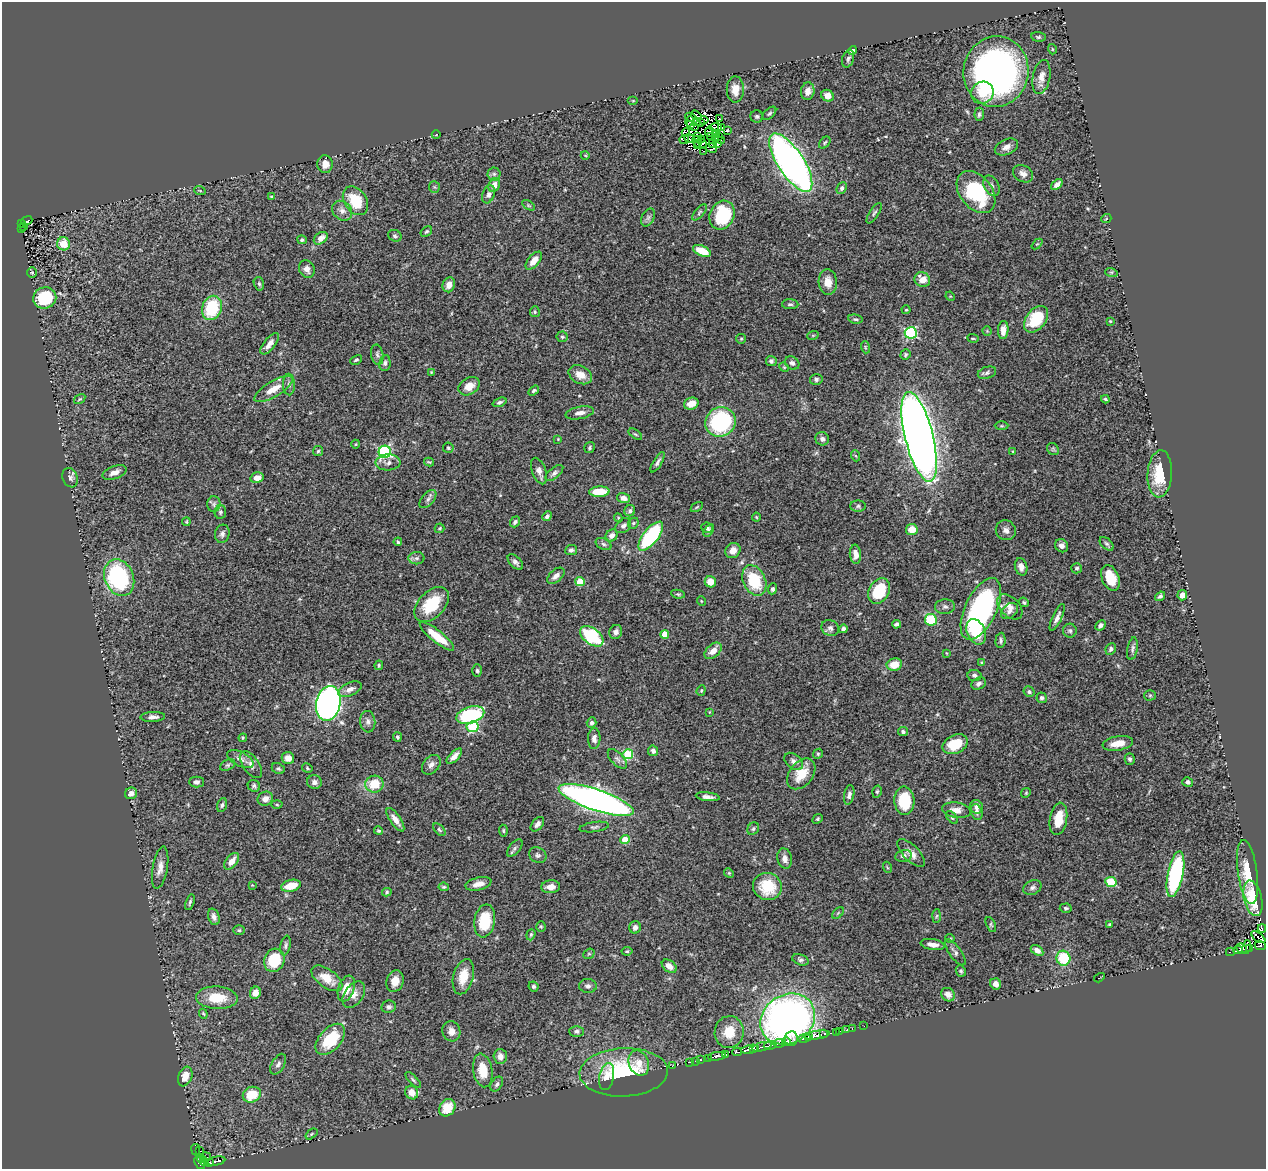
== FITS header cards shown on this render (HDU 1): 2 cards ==
NAXIS1  =                 1264
NAXIS2  =                 1167

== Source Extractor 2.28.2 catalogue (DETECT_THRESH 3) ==
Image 1264 x 1167 px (HDU 1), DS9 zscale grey, 1 PNG px = 1 image px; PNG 1268 x 1171 px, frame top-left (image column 1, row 1167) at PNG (2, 2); each listed source drawn as its Kron ellipse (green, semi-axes under 4 px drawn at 4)
Background 0.493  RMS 0.03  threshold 0.0913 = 3 sigma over >= 5 px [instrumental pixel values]
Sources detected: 414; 11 with non-positive FLUX_AUTO (blend fragments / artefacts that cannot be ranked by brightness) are neither listed nor drawn; the other 403 listed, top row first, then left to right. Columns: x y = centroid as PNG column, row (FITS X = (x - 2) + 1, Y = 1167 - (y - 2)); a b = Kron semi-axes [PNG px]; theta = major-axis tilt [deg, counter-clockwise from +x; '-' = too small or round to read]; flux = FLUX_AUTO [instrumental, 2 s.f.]
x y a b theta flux
1038 37 7 4 -6 4.1
1052 49 5 3 - 1.9
853 50 4 4 - 7.5
848 59 9 5 72 5
996 72 35 32 80 770
1041 77 17 8 79 18
735 89 13 8 -90 19
808 91 9 7 81 12
982 93 11 11 - 28
827 96 6 5 - 14
633 101 5 3 - 1.9
769 113 8 5 44 4
979 114 6 4 85 4.4
696 115 6 3 -34 4.5
757 116 6 6 - 3.9
690 117 5 2 - 2.3
720 118 2 2 - 0.95
704 120 5 2 - 1.8
690 121 5 2 - 3.5
697 122 4 3 - 3.3
700 122 3 2 - 3.7
690 125 3 3 - 1.7
694 127 3 3 - 4.8
715 127 6 2 3 0.42
722 127 3 2 - 0.4
727 130 3 2 - 1.5
709 132 5 2 - 0.34
686 133 4 2 - 1.6
715 134 4 2 - 4.1
436 135 4 3 - 1.4
711 136 3 3 - 3.3
718 136 3 2 - 2.4
698 137 4 2 - 1.9
689 138 5 3 - 4.2
715 138 3 3 - 3.2
701 139 3 2 - 3.3
684 140 4 3 - 3.5
721 140 3 2 - 2.8
697 142 5 2 - 0.021
703 143 3 2 - 1.9
718 143 3 3 - 5.6
825 143 7 4 50 3.2
713 144 3 2 - 2.7
698 146 3 2 - 4.9
1006 147 12 7 25 11
711 148 5 4 - 2.3
703 151 3 2 - 2.7
585 155 4 3 - 1.7
791 163 34 13 -57 1300
325 164 9 7 -85 16
494 174 6 6 - 5.5
1023 174 10 8 -30 11
1057 184 7 4 40 8.8
494 185 7 5 63 17
991 186 11 7 -62 10
434 187 6 5 - 3.3
842 188 6 5 - 4.9
200 191 6 3 -20 2.2
976 192 24 16 -52 180
488 194 9 6 70 7.5
271 197 3 2 - 1.8
355 201 16 11 -55 67
528 205 7 4 -31 2.9
342 211 11 9 -45 13
699 212 10 4 49 4.4
874 213 12 4 57 4.7
722 215 15 12 66 120
648 217 9 6 63 5.6
1106 219 5 3 - 1.8
27 221 6 3 22 26
21 223 3 2 - 12
24 226 3 2 - 2.1
22 229 3 2 - 2
426 231 6 4 37 3.3
395 236 7 5 -27 4.7
321 238 8 5 37 14
302 240 5 4 - 3.7
63 244 6 6 - 39
1037 244 6 4 42 2.3
702 251 9 5 -24 40
534 261 11 5 49 19
307 269 9 7 -62 11
32 272 5 4 - 2.7
1111 272 6 4 -17 3.1
922 279 8 7 - 23
828 282 13 9 -85 21
259 284 7 5 -73 3.6
449 285 7 6 - 13
950 296 5 4 - 1.9
45 298 11 10 - 100
790 304 8 5 0 4.4
212 308 12 9 69 100
906 310 4 4 - 2.2
535 312 5 5 - 3.4
855 319 7 4 -9 3.8
1036 319 15 10 51 79
1110 321 3 2 - 1.8
1003 330 9 5 85 19
987 331 4 4 - 2.3
911 333 6 5 - 250
813 335 6 3 19 2
562 337 5 5 - 3.3
973 338 5 3 - 2
741 339 5 4 - 2.4
270 344 13 5 51 13
865 347 6 3 -72 2.6
377 355 10 6 -78 5.8
905 355 5 5 - 3.4
356 360 6 4 27 3.5
771 361 5 5 - 4.9
385 363 8 5 82 5.7
792 363 7 6 - 6.9
784 367 5 4 - 2.3
431 372 4 3 - 1.7
987 373 9 6 19 6.5
580 375 12 8 -26 21
816 379 6 5 - 4.9
289 385 11 6 -89 6.7
469 386 11 8 31 23
273 389 22 8 31 31
534 391 6 4 34 3.4
80 399 6 4 35 2.7
1105 399 4 3 - 3
499 402 7 4 20 4.3
691 404 7 6 - 25
580 413 14 6 11 12
721 422 15 14 - 250
1002 426 7 3 0 2.7
635 434 8 4 -35 3.1
919 437 46 14 -76 3700
558 439 4 4 - 1.8
822 439 7 6 - 7.3
356 444 4 3 - 1.7
590 447 6 5 - 3.3
448 448 5 5 - 3.2
1053 449 6 5 - 3.4
318 451 5 5 - 3.1
1013 451 3 2 - 1.4
385 452 6 6 - 320
856 456 6 3 -70 2.4
388 462 12 8 4 8.7
429 462 5 3 - 2.4
658 462 11 4 59 6.5
539 471 14 7 -70 13
114 472 12 6 21 14
554 473 11 5 40 6.5
1160 474 23 12 86 77
70 478 10 7 -69 7.6
257 478 7 5 13 19
599 492 10 5 2 52
623 498 7 5 -13 11
428 499 11 6 49 7.4
214 504 8 6 89 5.3
858 506 8 5 -1 4.5
697 507 6 2 34 2.1
630 511 6 5 - 4.5
220 512 7 5 82 4.6
547 516 5 4 - 5.8
756 517 4 4 - 2.2
618 518 4 4 - 2.2
186 522 4 4 - 2.4
515 522 6 4 52 4.2
633 523 6 5 - 3.1
623 526 9 6 42 7.2
440 528 5 5 - 2.8
707 528 5 5 - 5.1
912 530 6 5 - 26
1006 530 10 9 - 9.5
709 531 7 4 58 4.8
222 534 9 7 76 7.2
612 535 6 5 - 8.4
651 536 17 7 52 220
398 542 4 3 - 3
603 544 8 5 -27 5.4
1107 544 8 5 -46 4.6
1062 546 7 6 - 8.7
571 550 6 5 - 5.8
733 551 8 7 - 14
855 554 9 5 -84 16
416 558 8 6 1 6.2
515 562 9 5 -45 6.7
1021 567 9 6 -74 12
1077 568 5 5 - 3.5
556 576 10 6 41 11
119 578 19 14 -67 250
1110 578 14 8 -68 48
754 580 16 11 -65 87
580 581 5 4 - 56
710 582 6 5 - 26
773 589 5 4 - 4.8
879 591 14 10 61 89
678 594 7 4 -8 3.2
1182 595 5 5 - 12
1160 596 5 4 - 4.7
701 601 5 3 - 1.6
1024 602 5 4 - 2.8
432 604 21 13 46 79
945 607 10 7 3 6.8
1010 607 15 9 -44 18
981 609 33 16 64 450
1009 611 9 6 42 9.1
1057 617 14 4 65 9.8
931 620 6 6 - 100
896 624 4 3 - 4.7
1100 625 6 4 45 7.2
830 628 9 7 -34 7.4
843 629 4 4 - 4.8
1070 631 7 7 - 4.9
616 632 7 6 - 7.4
976 632 13 9 -66 54
665 634 4 4 - 30
437 636 21 6 -38 56
592 636 13 8 -37 130
1000 640 8 5 86 5.6
1111 649 6 5 - 5.2
1132 649 11 5 80 6.2
713 651 10 6 42 20
946 653 4 3 - 1.5
982 662 4 3 - 2.4
894 664 8 6 10 31
379 665 5 3 - 2.8
477 671 6 5 - 3.7
974 675 7 5 -7 5.4
979 684 8 5 27 5.7
350 689 12 6 24 12
701 690 5 4 - 2.6
1029 692 6 5 - 4.6
1150 695 5 5 - 2.6
1042 698 5 5 - 5.7
328 703 17 12 79 820
709 712 4 2 - 1.2
470 715 14 8 17 180
153 717 12 5 3 9.5
368 722 11 7 -84 9.2
592 723 5 5 - 5.5
473 727 6 5 - 160
903 731 5 4 - 4.8
397 737 5 4 - 3.5
243 738 4 4 - 2.1
594 738 10 6 88 8.7
1118 743 15 7 10 29
955 744 13 9 25 49
653 751 5 5 - 8
628 754 5 5 - 120
818 754 5 4 - 2.6
454 756 10 4 45 11
288 758 6 6 - 18
240 759 14 7 -27 11
617 759 12 6 -47 8
1130 759 6 5 - 4.8
794 761 10 7 -39 10
228 765 8 5 26 4.5
251 765 15 8 -54 14
431 765 11 8 49 11
307 768 5 4 - 2.6
278 769 7 5 -27 3.8
801 774 17 11 52 42
196 782 7 5 0 6.9
314 782 7 7 - 7.5
1188 782 5 4 - 5.7
374 784 9 8 - 46
254 786 6 5 - 4.9
877 791 6 4 73 3.4
131 793 6 5 - 11
1026 793 5 4 - 2.4
849 795 10 5 79 7.3
708 797 12 4 -7 8.9
265 799 8 6 33 13
596 800 39 10 -18 1400
904 801 14 10 -87 73
222 805 7 4 75 4.6
277 805 5 3 - 2.3
977 807 7 6 - 9.4
956 810 14 7 -8 16
977 812 8 5 -73 7.2
952 817 7 4 -52 3.4
818 819 5 4 - 2.5
1058 819 16 8 81 39
395 820 14 5 -55 16
537 824 8 5 50 8.7
594 827 15 5 8 6.2
753 829 6 5 - 4.2
439 830 8 4 -45 3.3
379 831 4 4 - 2.6
503 831 6 4 -87 3.5
625 840 4 4 - 58
515 848 10 5 50 5.4
911 853 18 7 -45 17
538 855 9 7 -33 6.4
903 856 8 5 11 6.7
785 858 10 7 -79 13
232 861 9 5 52 20
887 867 5 3 - 2
160 868 21 7 80 17
1248 872 32 9 -82 52
729 873 5 4 - 2.3
1175 874 23 7 78 300
1111 882 5 5 - 72
478 884 13 6 13 16
252 885 4 4 - 1.7
291 886 10 5 13 43
767 886 14 13 - 69
444 887 5 3 - 3.3
551 887 9 6 6 17
1032 887 9 7 25 6.7
387 892 5 4 - 3.3
1253 898 18 9 -77 61
190 902 8 3 72 3.5
1066 908 6 4 4 3.3
838 913 7 4 45 2.9
936 916 6 4 87 2.9
214 917 8 5 -72 10
485 921 16 10 81 77
1109 924 4 3 - 2.1
991 925 8 4 -64 3.2
541 926 5 4 - 2.4
635 927 6 6 - 8.2
1262 928 4 2 - 65
239 930 6 5 - 3.2
531 935 6 4 70 2.8
1258 937 8 2 -37 18
950 938 4 4 - 2.4
286 945 10 5 79 5
933 945 12 5 -10 15
1260 945 5 4 - 61
1246 947 7 2 77 63
1250 948 4 2 - 78
1241 949 6 3 -42 100
1037 950 7 4 -33 9.4
1238 950 5 3 - 100
627 951 5 3 - 2.7
955 952 15 6 -55 7.5
1230 952 4 2 - 32
589 954 6 5 - 2.7
1063 958 7 7 - 73
274 960 12 10 66 90
800 960 8 5 -20 4.9
669 966 8 5 -37 14
961 971 6 5 - 3.8
463 977 18 10 75 37
327 978 18 9 -35 34
1099 978 5 2 - 1.7
395 981 11 8 73 25
996 984 6 5 - 14
534 986 5 4 - 4
588 986 8 7 - 7
346 989 13 8 70 30
255 993 6 5 - 15
354 995 15 9 56 16
948 995 7 6 - 13
217 998 21 11 -3 55
389 1007 7 6 - 5.5
203 1014 5 4 - 2.6
788 1019 28 24 32 1300
864 1026 2 2 - 5.3
852 1028 3 2 - 19
846 1030 3 2 - 16
451 1031 10 9 - 15
577 1031 7 5 -1 5.8
840 1031 2 2 - 7.3
729 1032 16 14 80 40
836 1032 2 2 - 7.7
824 1033 3 2 - 41
817 1035 13 4 8 620
809 1037 3 2 - 97
791 1038 7 6 - 71
804 1038 7 3 12 250
330 1039 18 11 48 82
786 1041 4 3 - 43
779 1043 6 3 12 170
770 1045 7 3 8 180
762 1047 10 3 16 250
754 1048 4 3 - 310
750 1049 9 4 11 830
737 1052 5 3 - 120
726 1054 4 3 - 240
500 1056 7 6 - 12
717 1056 9 3 8 120
709 1058 3 2 - 20
700 1060 3 3 - 34
695 1061 3 2 - 7.6
690 1062 3 2 - 5.6
639 1063 13 10 -69 21
278 1064 11 6 60 7.2
672 1066 3 2 - 3.6
483 1070 17 9 -80 43
624 1072 44 24 2 180
185 1076 10 7 69 22
607 1077 14 7 77 14
413 1080 10 3 -45 3.6
497 1084 8 5 57 5.3
412 1092 7 6 - 22
252 1095 9 7 24 52
447 1108 9 7 53 41
311 1134 7 4 37 3
196 1150 6 3 -79 12
199 1151 3 2 - 3.6
206 1157 5 3 - 13
201 1159 4 3 - 38
216 1161 9 3 13 100
204 1162 5 3 - 70
200 1163 7 3 -51 200
210 1163 4 3 - 89
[11 non-positive-flux detections neither listed nor drawn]